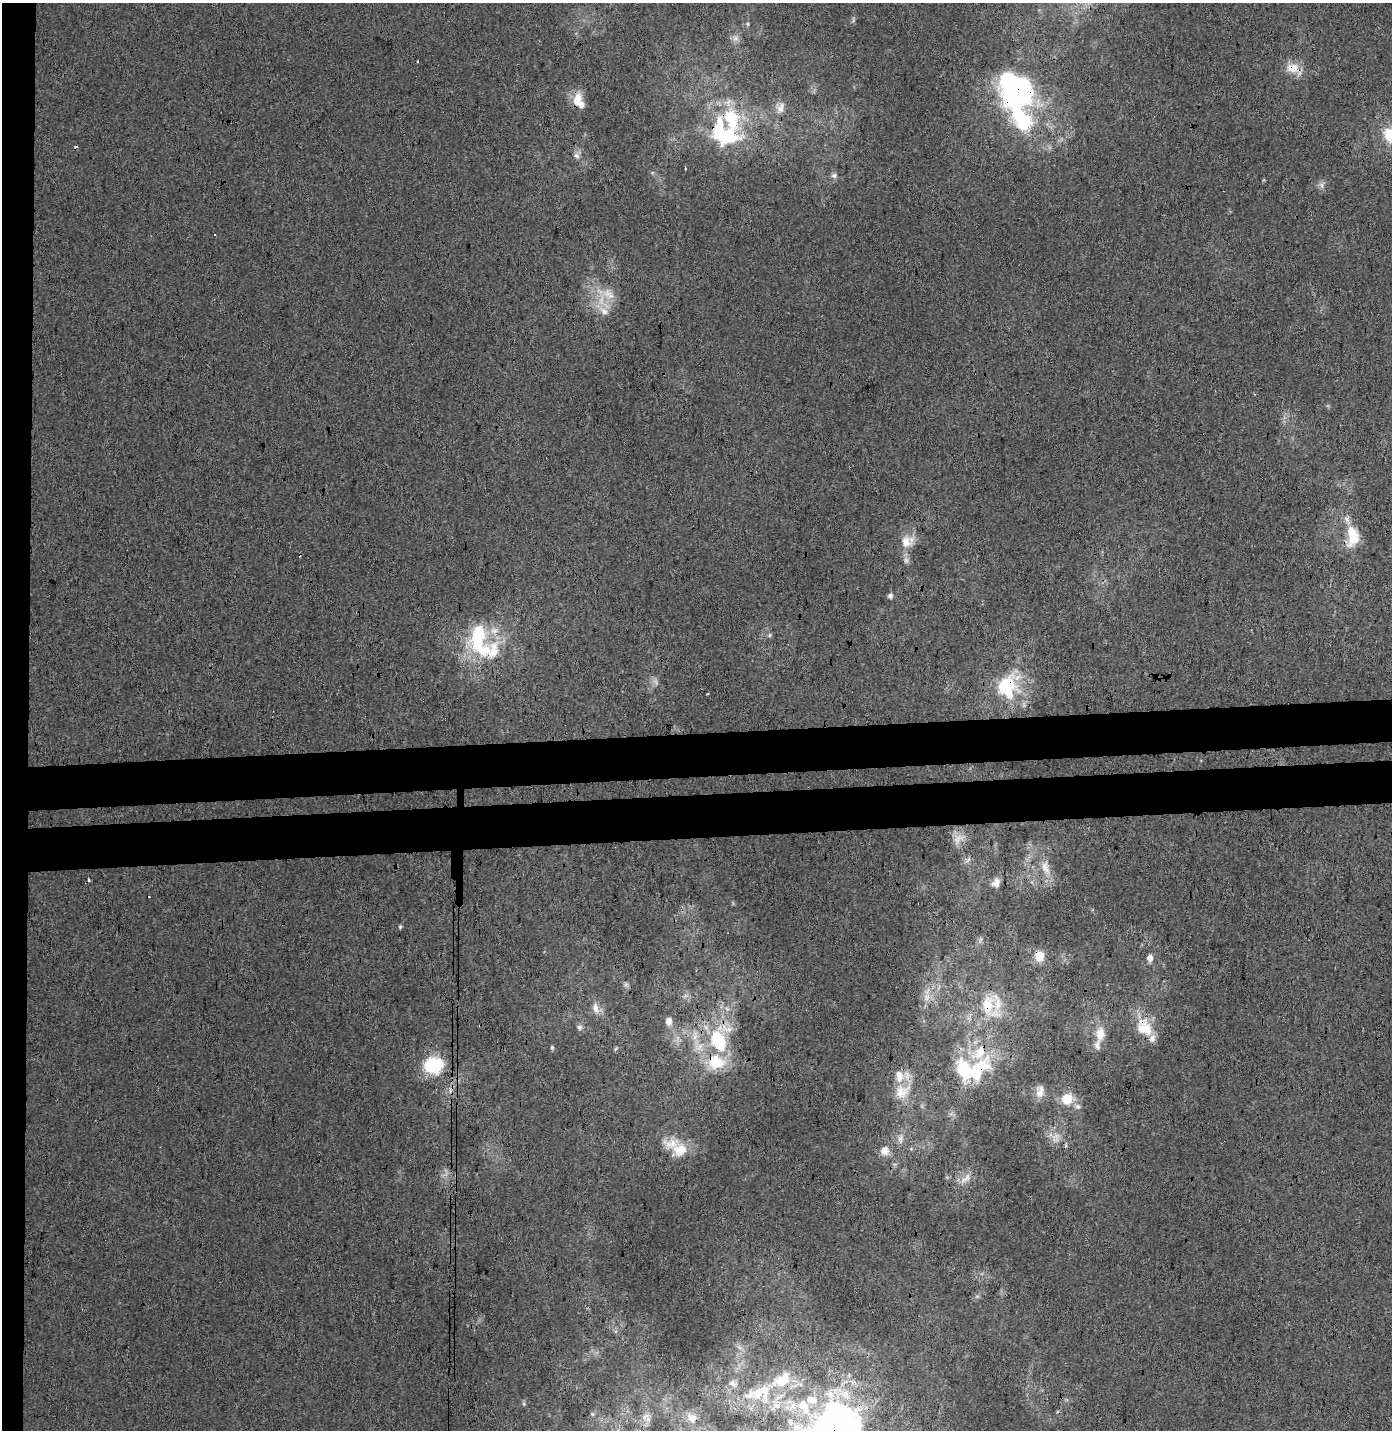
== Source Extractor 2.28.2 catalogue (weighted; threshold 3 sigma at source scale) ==
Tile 4 of 3 x 3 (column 1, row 2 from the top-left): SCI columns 9-1398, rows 1532-2959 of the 4181 x 4492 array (HDU 1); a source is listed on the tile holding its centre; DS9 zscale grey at full resolution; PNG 1394 x 1432 px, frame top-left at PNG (2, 3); no overlay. Shown black and unused: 8% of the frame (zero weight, under 3 of 4 exposures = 5% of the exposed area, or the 3 px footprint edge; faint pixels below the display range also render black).
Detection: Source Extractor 2.28.2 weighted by HDU 2 'WHT'; one run over the whole footprint, this tile lists its part. Background 0.0014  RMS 0.0039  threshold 0.0175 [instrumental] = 3 sigma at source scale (4.5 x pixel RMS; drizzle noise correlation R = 1.50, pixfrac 1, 0.0396/0.0396 arcsec/px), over >= 5 px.
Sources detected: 87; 3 too faint to see at this stretch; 3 inside a brighter object's white glare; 5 cosmic-ray / hot-pixel residue — not listed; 19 inside a brighter listed object's ellipse — not listed separately; the other 57 listed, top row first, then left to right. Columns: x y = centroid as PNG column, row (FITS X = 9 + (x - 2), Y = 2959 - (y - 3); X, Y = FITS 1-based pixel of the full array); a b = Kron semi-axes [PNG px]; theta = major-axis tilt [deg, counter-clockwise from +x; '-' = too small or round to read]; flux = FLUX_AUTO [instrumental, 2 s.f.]
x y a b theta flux
853 20 8 4 89 0.71
748 24 6 4 -90 0.55
736 38 9 7 16 1.7
417 61 3 2 - 0.62
1293 68 19 13 0 5.8
1018 92 40 33 -57 85
577 100 21 11 75 5.3
780 108 15 10 58 3.1
724 133 45 30 -41 35
576 155 9 7 -62 1.6
685 168 3 2 - 0.44
834 175 8 7 - 1.3
1321 185 10 5 -67 1.3
609 294 21 12 -38 6.4
604 311 14 9 -34 3.5
1352 536 29 16 89 10
906 542 18 16 -68 6
890 596 7 6 - 1.1
770 635 6 5 - 0.67
483 650 55 25 4 27
1007 686 31 27 73 24
957 839 14 11 65 3.9
1046 868 23 10 -72 5.3
996 883 10 8 65 2.6
400 927 5 4 - 0.55
1039 956 14 12 85 4.4
1150 958 8 7 - 2.4
626 984 6 6 - 0.85
927 997 10 9 - 2.5
988 1005 35 20 -80 15
595 1008 15 8 -69 3
668 1021 9 7 85 2.6
579 1027 7 7 - 1.1
1144 1027 28 20 -57 11
1100 1034 21 12 83 5.8
718 1041 36 22 -67 26
552 1047 5 4 - 0.55
433 1065 23 19 6 17
977 1070 42 20 49 25
1040 1091 17 10 83 3.1
901 1092 22 20 81 9.9
1067 1099 14 13 - 6.9
1077 1106 8 7 - 1.5
1055 1138 17 12 72 4
900 1139 16 6 89 2.3
1066 1146 7 4 -85 0.68
680 1150 22 20 -4 9.2
885 1151 13 12 - 3.4
965 1179 19 8 44 3.5
780 1381 25 20 12 11
733 1383 12 8 -20 1.8
757 1394 21 18 28 9.7
776 1405 13 9 -17 3.8
592 1414 7 4 -89 0.7
645 1417 11 6 45 2.2
692 1418 17 12 -26 4.2
830 1424 49 42 44 110
Overlapping masked pixels (flux is a lower limit): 12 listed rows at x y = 1293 68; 1018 92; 577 100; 724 133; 1007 686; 1039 956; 988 1005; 1144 1027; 718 1041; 977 1070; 692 1418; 830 1424
Isophote crosses this tile's border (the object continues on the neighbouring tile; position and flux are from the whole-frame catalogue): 1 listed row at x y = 830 1424